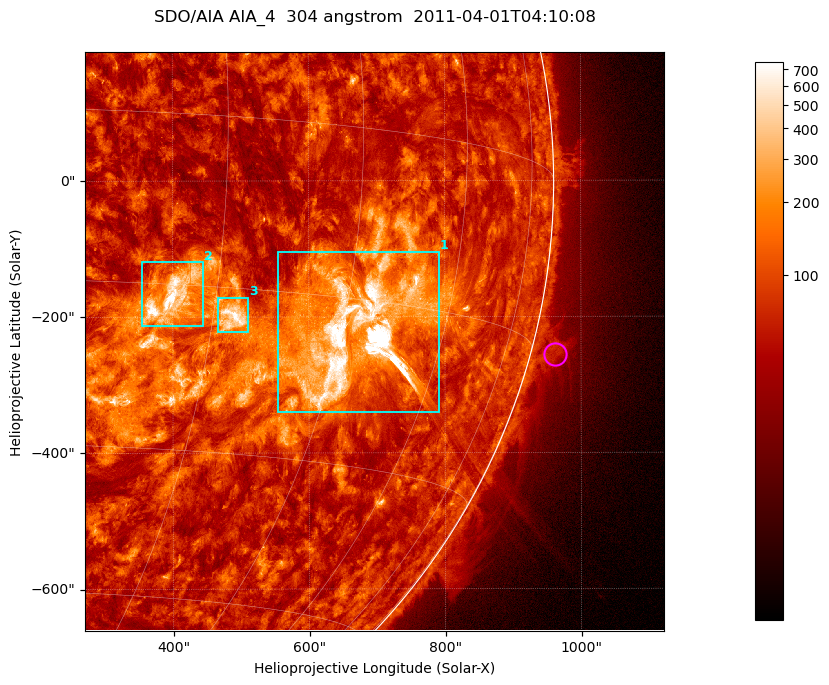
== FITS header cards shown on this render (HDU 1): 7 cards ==
TELESCOP= 'SDO/AIA '           / For AIA: SDO/AIA
INSTRUME= 'AIA_4   '           / For AIA: AIA_ATA1, AIA_ATA2, AIA_ATA3 or AIA_AT
WAVELNTH=                  304 / [angstrom] Wavelength
WAVEUNIT= 'angstrom'           / Wavelength unit: angstrom
DATE-OBS= '2011-04-01T04:10:08.123' / [ISO] Date when observation started; ISO 8
CTYPE1  = 'HPLN-TAN'           / CTYPE1; Typically HPLN
CTYPE2  = 'HPLT-TAN'           / CTYPE2; Typically HPLT

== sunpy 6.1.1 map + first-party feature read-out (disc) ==
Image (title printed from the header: SDO/AIA AIA_4  304 angstrom  2011-04-01T04:10:08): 1418 x 1418 px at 0.6 arcsec/px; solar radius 960 arcsec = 1600 px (partial field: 18% of the solar disc is inside the frame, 73% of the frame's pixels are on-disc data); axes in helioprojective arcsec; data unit not stated in the header (colour bar unlabelled)
Orientation: roll -0.132 deg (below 1 deg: not rotated)
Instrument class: DISC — disc imager (sunpy class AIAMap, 304 A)
Bright regions (active regions / flare kernels): reference = the on-disc median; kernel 11 px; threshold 5 sigma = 172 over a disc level ~72.1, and >= 1.15x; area >= 2010 px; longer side >= 17 px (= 10 arcsec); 3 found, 3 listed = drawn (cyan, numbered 1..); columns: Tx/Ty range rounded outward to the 2 arcsec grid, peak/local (2 s.f.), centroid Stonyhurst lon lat
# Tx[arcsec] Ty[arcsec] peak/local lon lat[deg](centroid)
1 554..792 -340..-104 47 +47 -18
2 354..446 -214..-118 13 +26 -16
3 466..512 -224..-172 11 +32 -18
Off-limb structures (1.02-1.3 R_sun): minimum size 400 px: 6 found; the strongest spans PA ~250..260 deg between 1.02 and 1.07 R_sun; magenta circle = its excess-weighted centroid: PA ~255 deg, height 1.04 R_sun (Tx ~962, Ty ~-256 arcsec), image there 2.4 x the reference